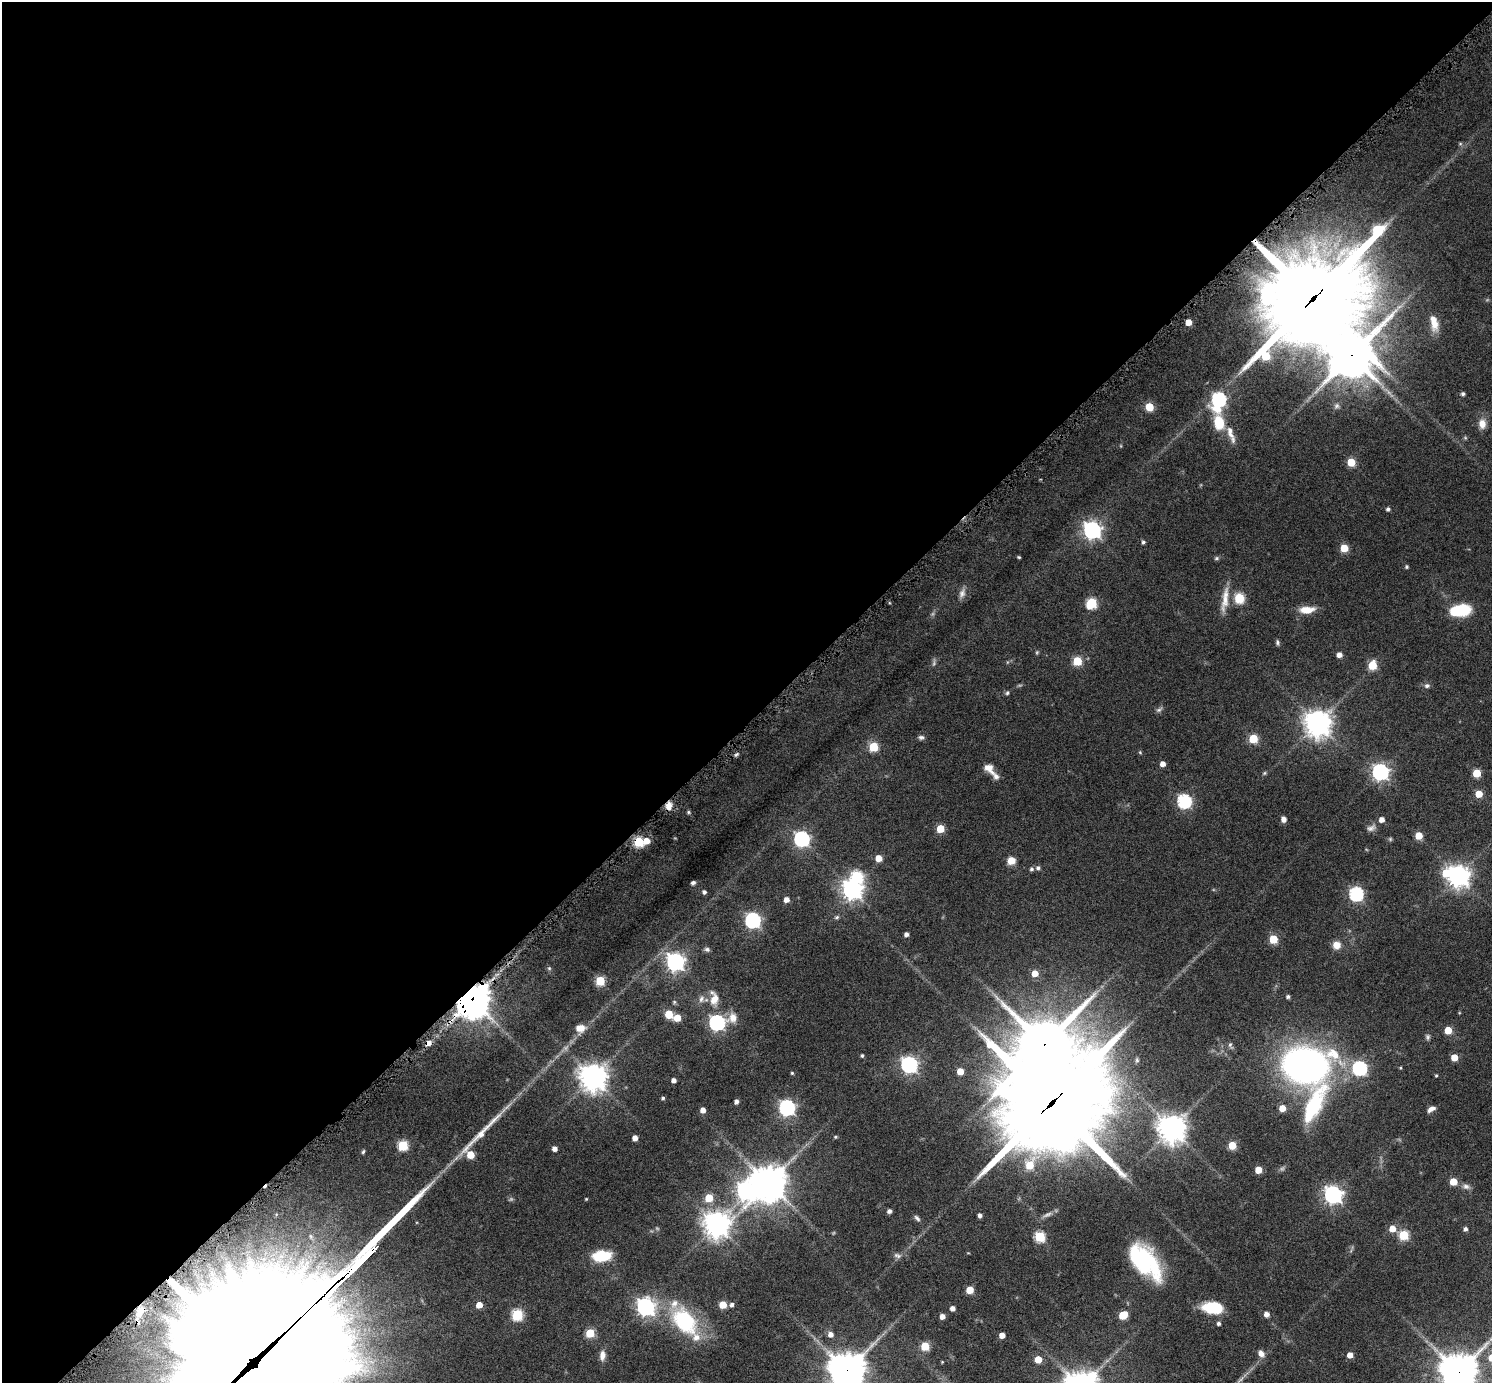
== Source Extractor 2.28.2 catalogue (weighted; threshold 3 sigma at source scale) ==
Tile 2 of 4 x 4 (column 2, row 1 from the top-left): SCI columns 1538-3027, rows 4472-5852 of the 6038 x 6038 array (HDU 1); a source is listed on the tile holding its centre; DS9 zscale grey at full resolution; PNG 1494 x 1385 px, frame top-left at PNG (2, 2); no overlay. Shown black and unused: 52% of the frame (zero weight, under 6 of 12 exposures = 2% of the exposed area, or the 3 px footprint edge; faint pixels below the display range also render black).
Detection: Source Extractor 2.28.2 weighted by HDU 2 'WHT'; one run over the whole footprint, this tile lists its part. Background 0.0763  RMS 0.0032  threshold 0.013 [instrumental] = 3 sigma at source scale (4.09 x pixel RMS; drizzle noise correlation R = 1.36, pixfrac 0.8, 0.05/0.05 arcsec/px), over >= 5 px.
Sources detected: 181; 4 too faint to see at this stretch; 3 inside a brighter object's white glare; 2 cosmic-ray / hot-pixel residue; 2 long thin detections or spike segments (spike, bleed or trail) — not listed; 4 inside a brighter listed object's ellipse — not listed separately; the other 166 listed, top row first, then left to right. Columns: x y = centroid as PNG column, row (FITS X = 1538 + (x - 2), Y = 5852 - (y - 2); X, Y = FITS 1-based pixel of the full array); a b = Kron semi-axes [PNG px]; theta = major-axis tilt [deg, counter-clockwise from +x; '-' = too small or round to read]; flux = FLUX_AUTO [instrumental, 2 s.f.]
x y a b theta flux
1460 144 6 4 19 0.35
1268 297 14 10 82 40
1313 299 43 28 45 4000
1188 322 5 4 - 3.3
1434 323 22 9 -79 3.7
1352 355 16 15 - 900
1463 394 5 4 - 0.64
1219 400 9 7 74 52
1337 406 8 8 - 0.87
1149 407 5 5 - 9.1
1219 423 14 9 -77 8.7
1482 424 11 8 -88 2.8
1230 433 21 8 -74 2.8
1351 462 5 5 - 9.5
1388 509 4 4 - 0.75
1092 530 7 7 - 110
1143 542 5 4 - 0.56
1344 548 5 5 - 7.5
1019 557 4 3 - 0.34
1217 558 7 5 2 0.5
1406 567 5 4 - 0.45
962 593 14 8 69 1.6
1239 598 5 5 - 19
1225 599 36 8 81 4.2
1091 603 6 6 - 19
1307 610 17 8 3 4.3
1459 610 17 8 6 21
1277 642 7 5 -74 0.59
1037 652 5 4 - 0.36
1339 655 4 4 - 2
1077 661 5 5 - 13
1372 665 6 5 - 11
1427 686 7 6 - 0.82
1007 693 6 5 - 0.51
1159 710 9 5 38 0.7
1317 723 9 8 - 340
921 737 7 6 - 0.76
1253 739 5 5 - 13
873 747 5 5 - 13
1140 752 4 4 - 0.31
736 754 6 4 33 0.52
1162 764 5 4 - 1.9
989 768 15 9 -45 2.7
1380 772 7 6 - 93
1264 773 5 5 - 0.38
1477 773 5 5 - 9.1
1479 794 5 5 - 5.6
1184 801 6 6 - 45
669 806 11 8 83 2.2
689 812 6 4 -1 0.43
1283 819 6 5 - 1.4
1382 820 5 4 - 2
1371 828 13 8 27 1.3
940 829 5 5 - 8.5
1419 836 5 5 - 5.6
802 839 7 6 - 68
1390 839 5 5 - 0.38
646 841 6 6 - 3
639 842 6 5 - 17
878 858 5 5 - 3.9
1011 861 8 7 - 3.3
1038 868 5 5 - 0.78
1032 869 5 5 - 0.62
1446 873 9 7 69 6.8
1458 876 8 7 - 210
693 883 4 4 - 0.75
852 889 8 7 - 160
704 892 5 4 - 0.74
1356 894 6 6 - 48
786 900 5 5 - 1.9
837 917 7 5 17 0.56
753 920 7 6 - 70
906 934 4 4 - 1.2
1273 939 5 5 - 10
1336 945 8 8 - 2.9
707 949 8 5 -19 0.7
675 962 7 7 - 120
549 968 5 5 - 0.43
1035 973 5 5 - 3.6
600 981 5 5 - 13
1288 997 4 4 - 0.62
701 999 11 7 65 1.4
714 999 15 10 72 3.5
472 1000 11 10 - 620
669 1014 5 5 - 7.5
677 1018 6 5 - 4.4
733 1018 13 11 77 2.9
717 1023 7 6 - 75
580 1028 13 10 16 2.8
1448 1030 5 5 - 6.5
1428 1037 8 6 90 0.65
1044 1045 16 15 - 1300
1230 1045 8 5 -83 0.63
862 1055 4 3 - 0.49
1454 1057 5 5 - 4.5
909 1065 7 7 - 85
1305 1065 36 27 0 160
1359 1068 6 6 - 53
1400 1068 4 3 - 0.28
960 1071 5 5 - 4.2
792 1073 4 4 - 0.34
1436 1075 4 3 - 0.32
593 1077 9 8 - 370
674 1080 4 4 - 1.3
663 1098 4 3 - 0.48
736 1102 4 4 - 1.1
1051 1103 40 33 43 5500
1314 1105 54 17 64 25
787 1108 7 7 - 79
1282 1108 5 5 - 3.8
1431 1109 10 5 32 1.4
703 1110 4 4 - 2
1172 1128 9 9 - 370
835 1137 5 4 - 0.39
635 1138 4 4 - 1.9
403 1145 5 5 - 19
1232 1145 5 5 - 8.8
554 1149 4 4 - 1.5
363 1152 6 4 71 0.45
470 1155 5 5 - 7.3
1030 1165 10 7 58 7.8
1258 1170 5 5 - 5
1453 1181 5 5 - 6.1
768 1183 12 11 - 500
1466 1186 10 7 -31 1.2
1333 1195 7 7 - 120
709 1198 5 5 - 8.3
586 1199 3 3 - 0.28
889 1211 4 4 - 1
980 1215 4 4 - 0.98
1047 1215 15 5 26 1.3
917 1218 9 5 -45 0.74
716 1224 9 8 - 310
1392 1229 6 6 - 3.4
1465 1229 4 4 - 0.95
1403 1235 5 5 - 17
1040 1236 6 5 - 20
897 1255 11 7 -16 1.1
605 1256 13 11 0 7.6
1145 1261 39 20 -49 31
970 1290 5 5 - 6.5
732 1304 5 5 - 0.95
479 1305 5 4 - 3.5
723 1305 5 5 - 6.6
645 1307 7 7 - 110
952 1308 4 4 - 1.5
1213 1308 21 11 -8 11
140 1312 14 7 50 2
1266 1314 5 4 - 1.8
517 1315 6 6 - 25
1123 1315 6 5 - 8.7
942 1316 5 4 - 1.9
684 1321 40 25 -49 24
1219 1323 4 4 - 0.72
590 1333 5 5 - 12
830 1334 5 5 - 1.8
1002 1335 5 4 - 2.5
925 1346 5 5 - 11
1261 1353 8 6 -53 1.8
602 1355 11 7 85 1.9
1350 1355 4 4 - 2.8
251 1357 93 58 39 19000
1038 1359 5 5 - 5.3
942 1362 4 3 - 0.23
847 1370 13 12 - 630
1458 1372 12 12 - 710
Overlapping masked pixels (flux is a lower limit): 10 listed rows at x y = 1313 299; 1352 355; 669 806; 639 842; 472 1000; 1044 1045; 1051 1103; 251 1357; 847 1370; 1458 1372
Isophote crosses this tile's border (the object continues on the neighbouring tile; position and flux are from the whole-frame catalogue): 3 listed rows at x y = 251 1357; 847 1370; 1458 1372